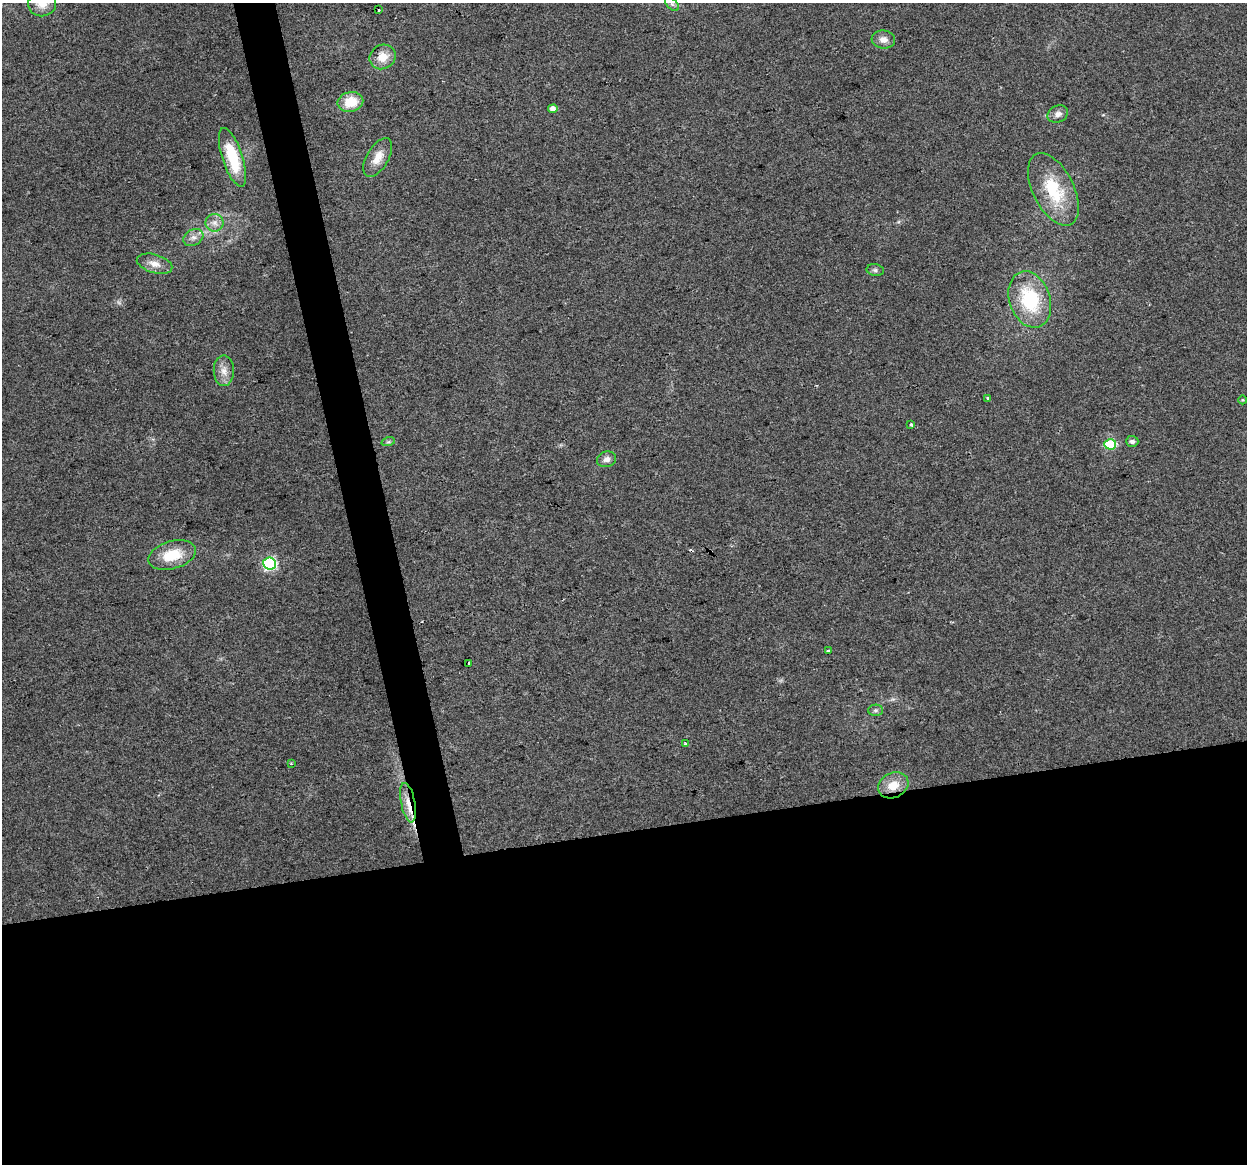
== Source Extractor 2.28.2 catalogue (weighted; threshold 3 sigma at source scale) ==
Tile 15 of 4 x 4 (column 3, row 4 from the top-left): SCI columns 2491-3735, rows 81-1242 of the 4980 x 4762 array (HDU 1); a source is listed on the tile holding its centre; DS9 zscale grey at full resolution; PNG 1249 x 1166 px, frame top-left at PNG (2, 3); each listed source drawn as its Kron ellipse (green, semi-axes under 4 px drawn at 4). Shown black and unused: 31% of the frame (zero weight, under 2 of 3 exposures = <1% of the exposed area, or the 3 px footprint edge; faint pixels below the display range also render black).
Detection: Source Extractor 2.28.2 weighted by HDU 2 'WHT'; one run over the whole footprint, this tile lists its part. Background 0.0471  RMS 0.0068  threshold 0.0305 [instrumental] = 3 sigma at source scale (4.5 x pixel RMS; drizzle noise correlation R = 1.50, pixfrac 1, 0.0396/0.0396 arcsec/px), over >= 5 px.
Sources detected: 38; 1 too faint to see at this stretch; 3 cosmic-ray / hot-pixel residue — neither listed nor drawn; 1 inside a brighter listed object's ellipse — not listed separately; the other 33 listed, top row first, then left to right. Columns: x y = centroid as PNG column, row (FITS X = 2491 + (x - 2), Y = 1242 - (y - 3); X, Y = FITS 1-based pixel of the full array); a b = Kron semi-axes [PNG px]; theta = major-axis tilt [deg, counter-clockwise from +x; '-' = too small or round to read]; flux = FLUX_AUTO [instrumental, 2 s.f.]
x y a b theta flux
42 3 14 13 - 9.6
672 4 8 5 -45 2
379 10 3 2 - 1.1
883 39 12 9 -7 4.5
383 57 13 12 - 9.5
350 102 13 10 12 15
553 109 5 4 - 4.4
1058 114 11 8 25 3.6
232 157 31 10 -72 27
378 157 21 11 60 9.1
1053 189 39 20 -63 36
215 223 9 9 - 4
193 238 10 7 30 3.7
155 264 18 9 -16 6.7
875 270 8 5 -9 1.7
1030 299 29 20 -71 46
224 371 15 10 -89 6.2
988 399 3 3 - 3.1
1243 400 4 3 - 0.53
911 424 3 3 - 1.3
1132 441 6 5 - 2.6
388 442 7 4 18 1.2
1110 444 6 5 - 39
606 459 10 7 18 3.4
172 555 24 13 16 20
270 563 6 6 - 100
828 650 4 3 - 5.4
469 663 3 2 - 0.86
876 710 7 5 1 1.6
685 744 3 3 - 2.8
291 764 4 3 - 0.66
893 785 16 12 26 11
408 803 20 7 -78 8.3
Overlapping masked pixels (flux is a lower limit): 1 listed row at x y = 408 803
Isophote crosses this tile's border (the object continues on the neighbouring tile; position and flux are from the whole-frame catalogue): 1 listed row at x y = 42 3